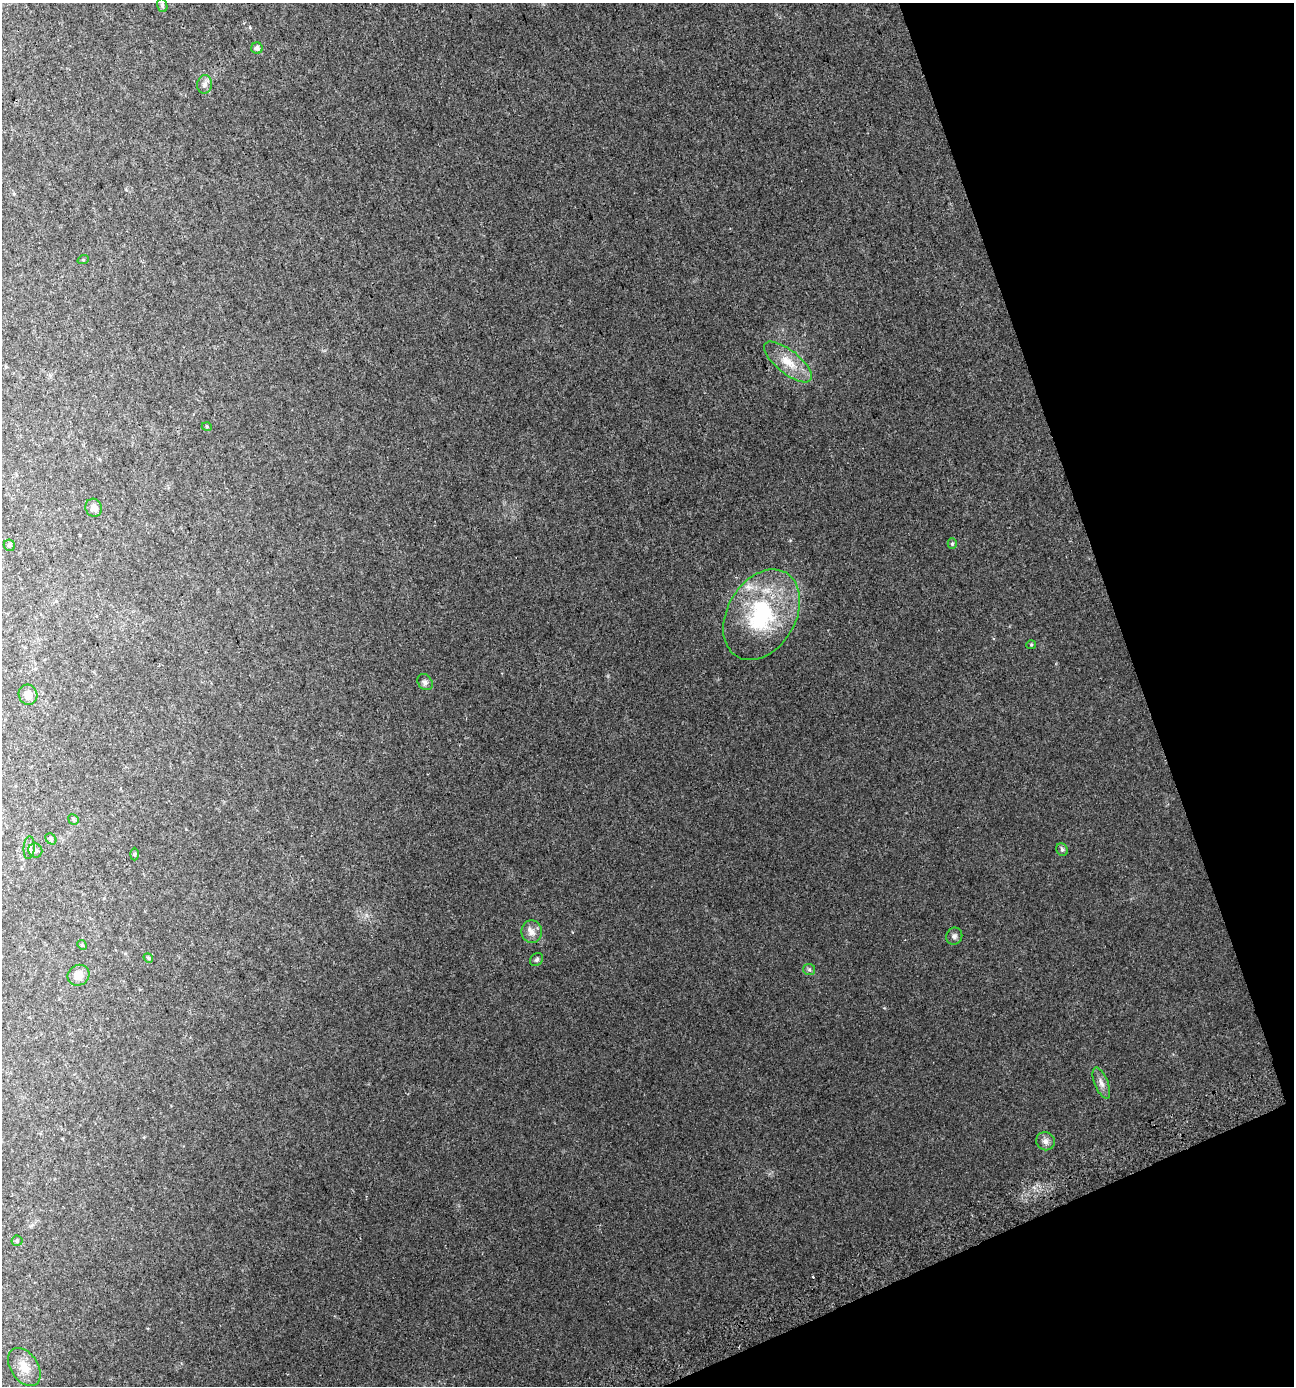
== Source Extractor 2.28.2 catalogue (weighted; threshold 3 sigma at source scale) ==
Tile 12 of 4 x 4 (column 4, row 3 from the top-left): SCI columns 3979-5270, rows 1436-2819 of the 5420 x 5628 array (HDU 1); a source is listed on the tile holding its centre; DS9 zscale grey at full resolution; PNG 1296 x 1388 px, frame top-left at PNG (2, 3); each listed source drawn as its Kron ellipse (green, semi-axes under 4 px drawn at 4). Shown black and unused: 17% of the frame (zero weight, under 2 of 3 exposures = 2% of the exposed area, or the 3 px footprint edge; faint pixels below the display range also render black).
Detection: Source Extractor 2.28.2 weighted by HDU 2 'WHT'; one run over the whole footprint, this tile lists its part. Background 0.0287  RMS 0.008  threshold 0.0362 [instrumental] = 3 sigma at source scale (4.5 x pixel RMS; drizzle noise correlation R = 1.50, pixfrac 1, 0.0396/0.0396 arcsec/px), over >= 5 px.
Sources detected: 33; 1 inside a brighter object's white glare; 1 cosmic-ray / hot-pixel residue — neither listed nor drawn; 1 inside a brighter listed object's ellipse — not listed separately; the other 30 listed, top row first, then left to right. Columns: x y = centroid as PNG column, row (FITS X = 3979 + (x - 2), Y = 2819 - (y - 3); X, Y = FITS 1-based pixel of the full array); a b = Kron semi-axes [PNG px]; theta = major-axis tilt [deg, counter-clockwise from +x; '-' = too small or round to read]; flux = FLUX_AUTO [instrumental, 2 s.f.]
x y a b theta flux
162 5 7 5 -76 1.4
257 48 5 5 - 2.4
205 84 9 7 80 3
83 260 6 3 19 0.71
788 362 29 11 -38 16
207 427 5 3 - 0.65
94 508 9 8 - 4.6
952 544 5 4 - 1.1
9 545 6 5 - 1.4
762 615 48 34 60 79
1031 645 5 4 - 0.81
425 682 8 7 - 2.4
28 695 10 9 - 5.5
73 819 5 4 - 1.3
51 839 6 5 - 1.4
29 848 11 5 86 2.6
35 850 7 6 - 2.6
1062 850 6 5 - 1.6
134 854 6 4 89 1.1
532 932 11 10 - 5.3
954 936 9 8 - 2.4
82 945 5 4 - 0.93
148 958 5 4 - 0.89
537 959 7 5 46 1.5
809 969 6 5 - 1.5
78 975 11 10 - 7.6
1101 1083 16 6 -67 4.1
1045 1141 9 9 - 3.5
17 1241 5 5 - 1.1
24 1367 21 13 -57 11
Unlisted compact peaks at least as high as the median listed source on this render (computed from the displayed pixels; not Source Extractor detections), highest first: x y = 250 27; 608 676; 790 540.